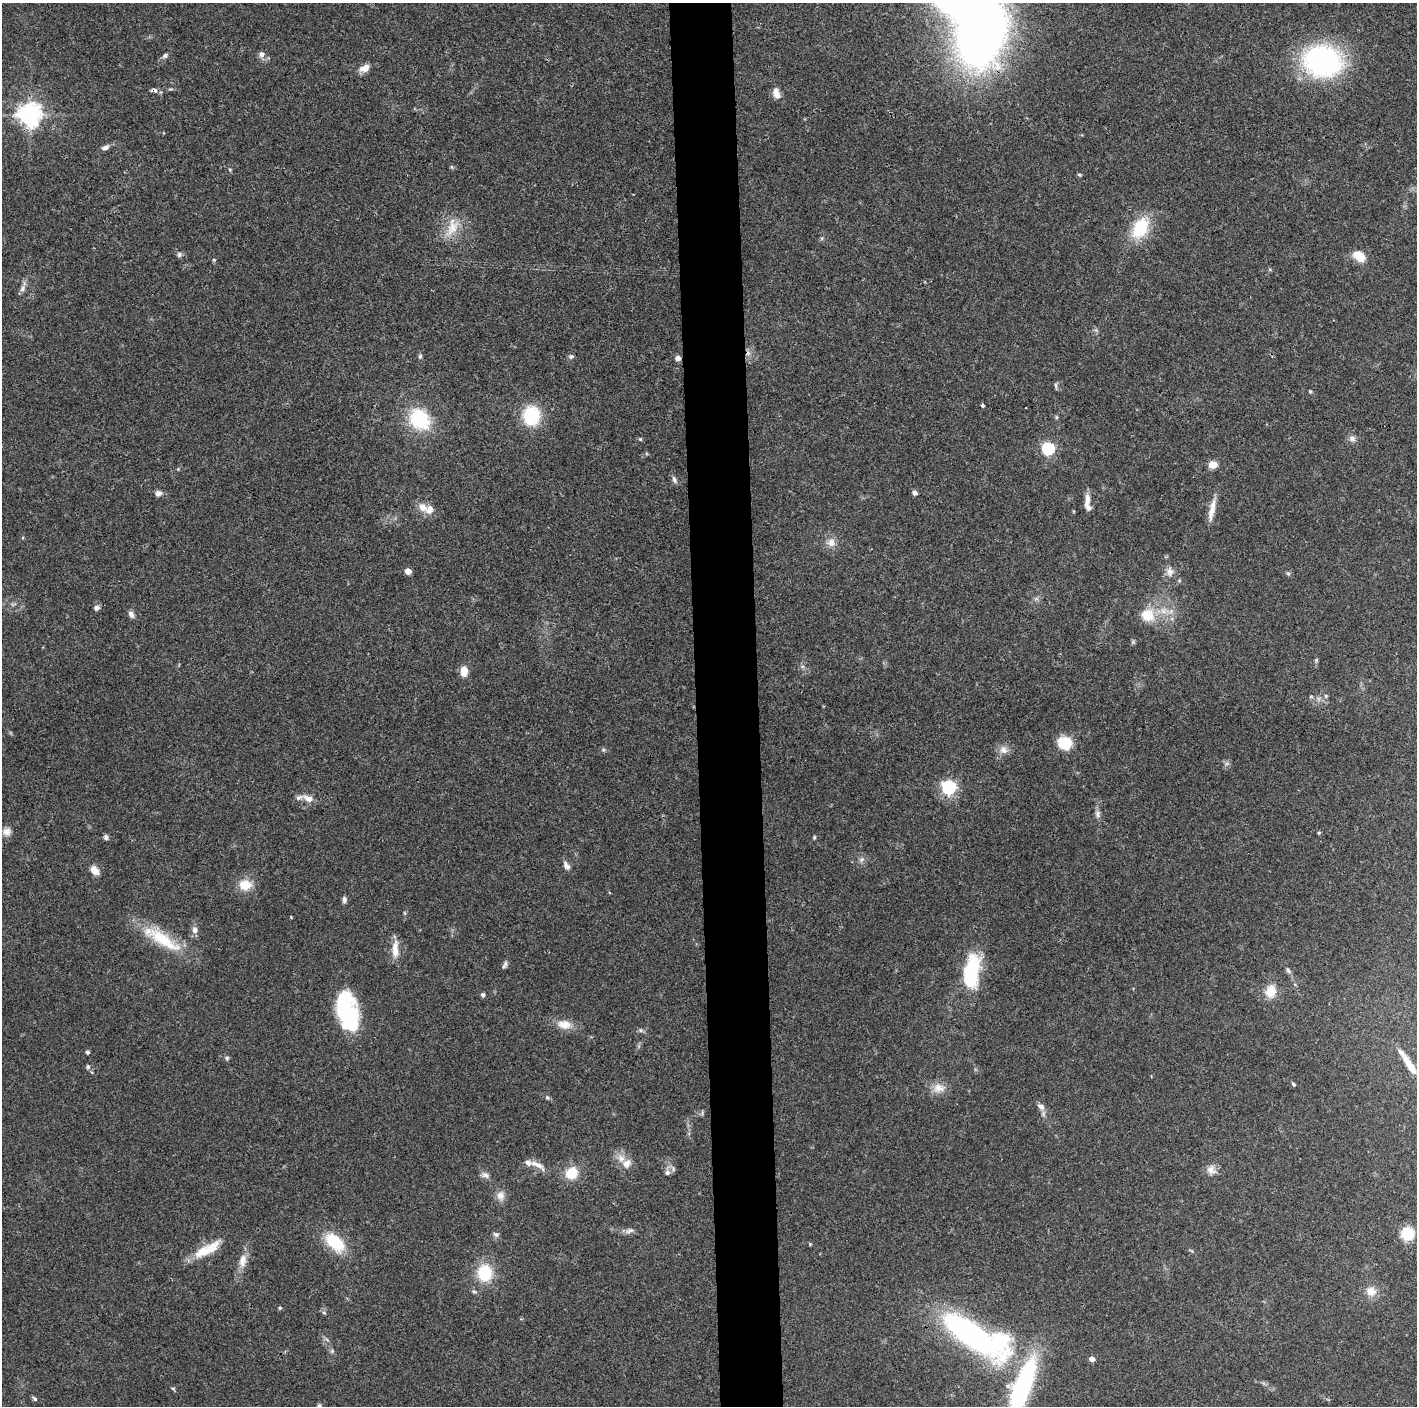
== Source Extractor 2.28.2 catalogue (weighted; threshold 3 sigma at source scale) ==
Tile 5 of 3 x 3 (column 2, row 2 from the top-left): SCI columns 1416-2830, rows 1412-2815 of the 4245 x 4224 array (HDU 1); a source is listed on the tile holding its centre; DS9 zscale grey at full resolution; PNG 1419 x 1408 px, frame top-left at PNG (2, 3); no overlay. Shown black and unused: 4% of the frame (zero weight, under 3 of 4 exposures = <1% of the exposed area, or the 3 px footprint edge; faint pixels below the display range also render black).
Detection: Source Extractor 2.28.2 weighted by HDU 2 'WHT'; one run over the whole footprint, this tile lists its part. Background 0.074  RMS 0.006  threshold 0.0269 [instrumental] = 3 sigma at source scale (4.5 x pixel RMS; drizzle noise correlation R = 1.50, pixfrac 1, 0.05/0.05 arcsec/px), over >= 5 px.
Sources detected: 120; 1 too faint to see at this stretch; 1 inside a brighter object's white glare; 1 cosmic-ray / hot-pixel residue — not listed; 7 inside a brighter listed object's ellipse — not listed separately; the other 110 listed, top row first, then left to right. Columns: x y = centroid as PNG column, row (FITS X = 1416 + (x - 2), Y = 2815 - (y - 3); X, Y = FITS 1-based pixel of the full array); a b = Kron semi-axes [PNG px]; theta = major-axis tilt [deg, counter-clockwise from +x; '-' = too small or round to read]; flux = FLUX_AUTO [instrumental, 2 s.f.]
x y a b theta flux
981 32 49 32 80 540
262 54 8 7 - 2.5
165 55 8 6 33 1.6
1322 61 36 29 -12 120
364 68 14 8 24 4.7
154 90 10 6 -7 1.8
776 93 15 8 -70 4.7
29 114 8 7 - 490
105 147 10 6 24 2.4
452 167 6 4 -70 0.76
1079 175 6 4 -20 0.77
452 228 27 14 55 12
1140 228 27 17 60 26
179 254 8 6 77 1.4
1360 256 15 10 -37 9.7
214 260 5 5 - 0.75
23 288 10 7 59 2.4
420 356 5 5 - 1
571 356 7 5 13 1.4
678 358 6 6 - 2.9
1056 386 12 3 -82 1
1310 391 4 4 - 0.82
982 406 3 3 - 1.5
531 416 20 17 -87 31
1056 417 6 4 -90 0.78
420 419 23 18 -51 38
1352 438 10 8 -3 2.5
640 439 5 4 - 0.71
1048 448 6 5 - 98
1212 465 8 7 - 5.9
674 480 9 6 -72 1.9
159 493 9 7 8 2.5
914 493 5 4 - 2.7
1087 498 14 7 -82 4.1
422 507 13 10 -32 5.7
1212 509 32 7 78 6.9
831 543 12 11 - 5
408 571 5 4 - 8.1
1169 572 13 10 -78 4.1
1288 573 6 4 -2 0.92
96 608 6 6 - 2.1
131 614 9 5 -58 2.6
1147 615 18 17 - 14
1133 642 7 4 -45 0.85
1316 660 6 4 48 0.81
464 671 9 6 85 9.2
1311 696 6 4 0 0.76
1326 696 5 5 - 1.1
1065 743 14 12 -23 17
603 750 6 5 - 1.1
1003 750 11 10 - 4.2
949 787 6 6 - 150
308 798 14 7 -22 4.8
1098 814 10 8 -81 2.3
7 832 11 10 - 3.8
1319 832 5 3 - 0.62
106 837 6 5 - 1.7
814 837 5 4 - 0.77
861 859 9 6 35 1.9
566 866 12 6 -57 3
95 870 11 7 -50 6
245 885 16 13 0 10
344 900 7 5 -89 2
405 913 6 4 -70 0.7
291 917 3 3 - 0.46
195 930 9 7 -85 2.9
162 939 59 15 -31 29
395 949 23 8 -90 7.4
505 963 9 6 -84 1.6
1288 970 10 5 -52 1.6
971 972 32 14 80 53
1271 991 17 14 76 9.9
483 995 5 4 - 1.4
350 1021 56 18 -83 51
564 1024 20 12 -7 7.9
640 1030 6 5 - 1.1
87 1052 5 5 - 0.99
227 1058 6 6 - 1.1
1410 1065 21 6 -57 11
88 1067 7 5 88 1.1
1293 1084 5 4 - 0.98
938 1088 18 13 6 6.8
547 1097 7 5 -57 1.1
1041 1106 12 7 -41 3.1
621 1158 12 10 -57 5.3
537 1165 24 7 -30 4.9
1211 1170 12 12 - 4.6
667 1172 8 7 - 2.3
571 1173 16 14 46 12
485 1175 10 7 -21 2.8
500 1196 12 11 - 4.4
629 1231 13 7 16 2.7
496 1234 8 6 -16 1.7
1407 1234 11 11 - 20
335 1242 24 14 -45 25
810 1244 5 4 - 0.58
207 1249 40 12 29 15
1191 1251 8 3 -44 0.74
243 1260 18 10 80 6.4
485 1273 17 15 -84 25
1371 1291 14 13 - 6.8
280 1308 5 4 - 0.75
324 1313 6 4 -19 0.81
970 1334 71 21 -36 170
332 1351 6 4 46 0.92
1092 1359 4 4 - 4.7
1022 1387 60 16 70 110
173 1389 6 4 -32 0.79
35 1399 7 5 -40 1.2
319 1406 8 5 84 1.5
Overlapping masked pixels (flux is a lower limit): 3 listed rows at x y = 981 32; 154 90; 678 358
Isophote crosses this tile's border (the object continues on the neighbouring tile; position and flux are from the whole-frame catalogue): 3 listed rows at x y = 981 32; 1022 1387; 319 1406